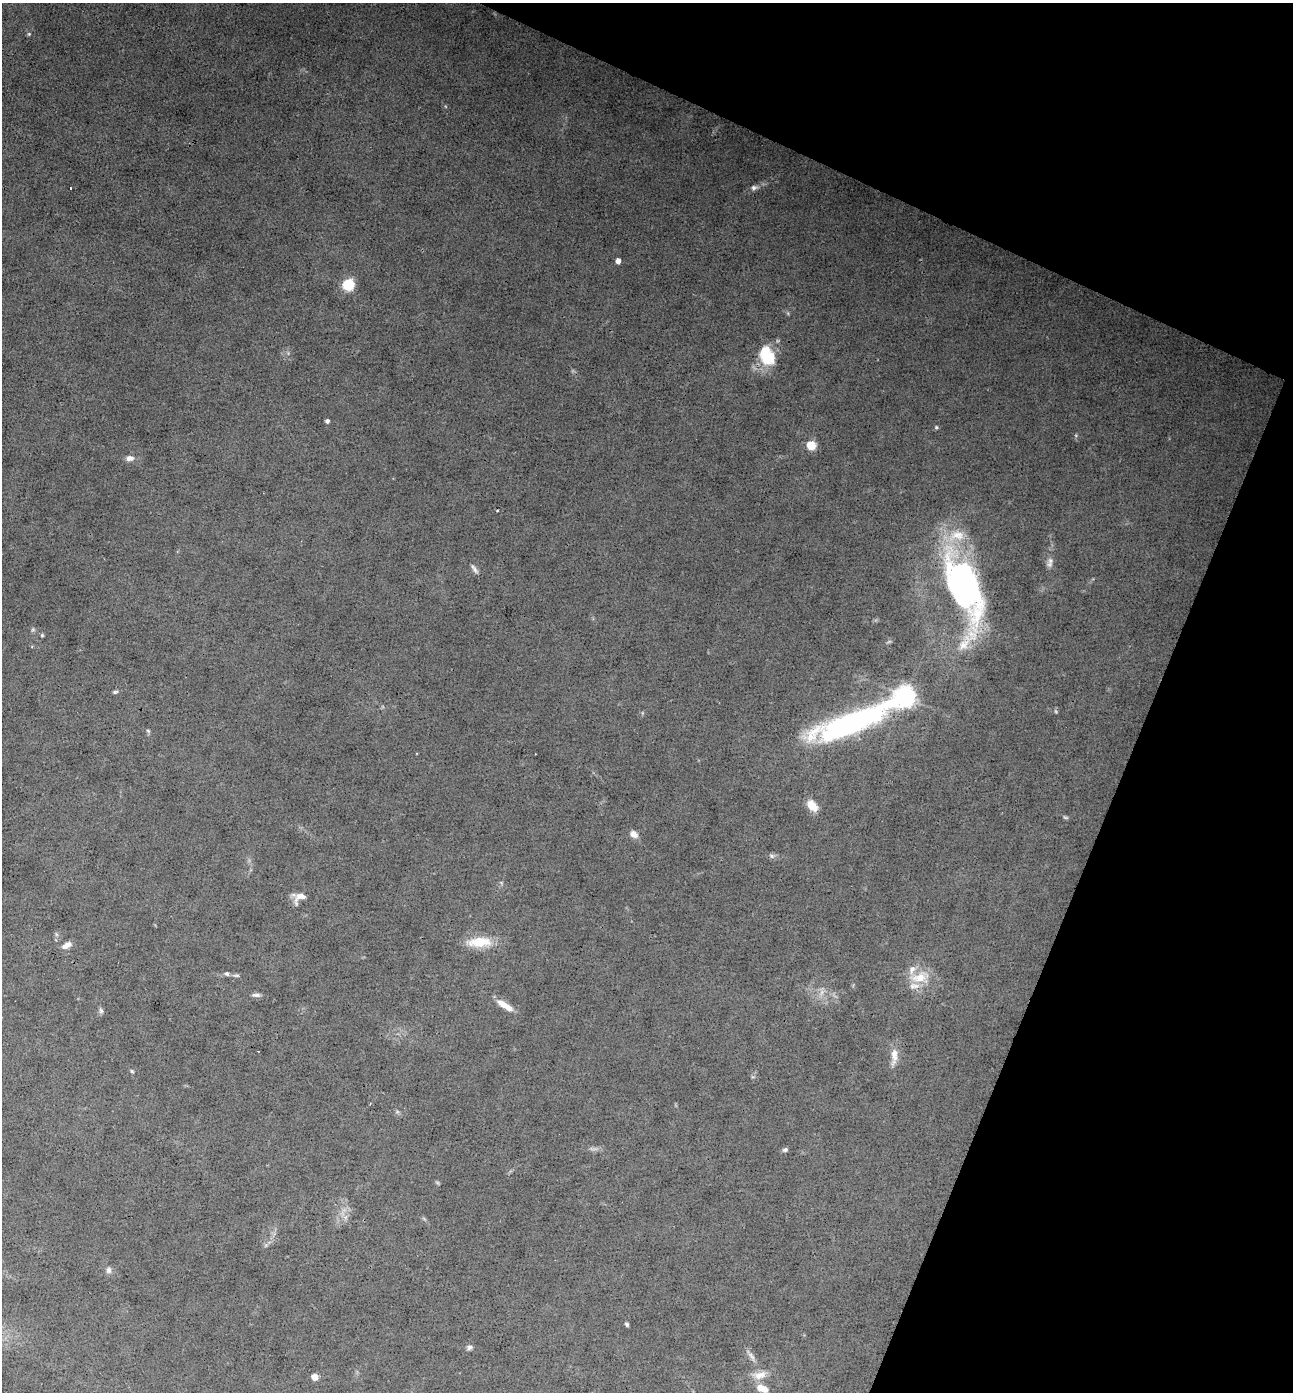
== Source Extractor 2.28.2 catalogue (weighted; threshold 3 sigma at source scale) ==
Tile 8 of 4 x 4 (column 4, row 2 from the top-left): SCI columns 4145-5435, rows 2782-4171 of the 5574 x 5562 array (HDU 1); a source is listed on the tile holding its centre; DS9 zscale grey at full resolution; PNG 1295 x 1394 px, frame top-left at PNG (2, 3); no overlay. Shown black and unused: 21% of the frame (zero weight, under 3 of 4 exposures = <1% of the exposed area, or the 3 px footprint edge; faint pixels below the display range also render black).
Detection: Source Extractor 2.28.2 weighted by HDU 2 'WHT'; one run over the whole footprint, this tile lists its part. Background 0.0533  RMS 0.0068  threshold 0.0304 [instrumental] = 3 sigma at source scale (4.5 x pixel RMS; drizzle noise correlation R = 1.50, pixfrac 1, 0.05/0.05 arcsec/px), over >= 5 px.
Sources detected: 47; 1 too faint to see at this stretch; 2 inside a brighter object's white glare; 1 cosmic-ray / hot-pixel residue — not listed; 2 inside a brighter listed object's ellipse — not listed separately; the other 41 listed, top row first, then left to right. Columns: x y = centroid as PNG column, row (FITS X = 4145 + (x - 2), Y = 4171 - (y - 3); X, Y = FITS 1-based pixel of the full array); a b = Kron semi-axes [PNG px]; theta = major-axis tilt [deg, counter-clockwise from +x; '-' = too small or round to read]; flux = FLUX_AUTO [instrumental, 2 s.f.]
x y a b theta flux
29 34 5 4 - 0.7
754 188 9 6 12 2.2
618 261 5 4 - 3.9
348 285 6 6 - 63
766 358 19 11 -40 17
327 421 4 4 - 2
936 427 4 3 - 0.73
811 445 5 5 - 33
130 458 10 7 2 3.4
497 511 3 2 - 0.69
1050 561 10 7 83 3
474 569 15 4 -54 2.1
964 586 67 31 -68 210
42 635 5 4 - 0.76
964 644 19 12 52 12
115 692 6 4 2 1.1
905 697 9 7 20 380
852 723 90 20 22 160
148 731 6 4 -44 0.91
812 806 13 8 -50 9.7
634 834 9 7 -40 4.1
772 856 7 5 -37 1.5
300 897 17 9 33 5.8
480 942 30 12 3 17
67 945 13 6 32 3.9
227 974 6 5 - 1.3
237 975 8 4 0 1.2
919 978 22 12 10 14
256 995 11 5 -3 2
505 1005 22 7 -31 7.6
101 1011 7 5 -74 1.6
894 1056 23 8 87 6.5
132 1071 5 4 - 0.8
785 1150 7 5 36 1.3
108 1270 7 6 - 2.4
627 1324 5 4 - 1.1
469 1347 7 6 - 1.8
751 1356 14 5 -53 2.7
760 1375 18 10 15 6.8
315 1377 5 4 - 11
762 1388 13 7 -21 7.7